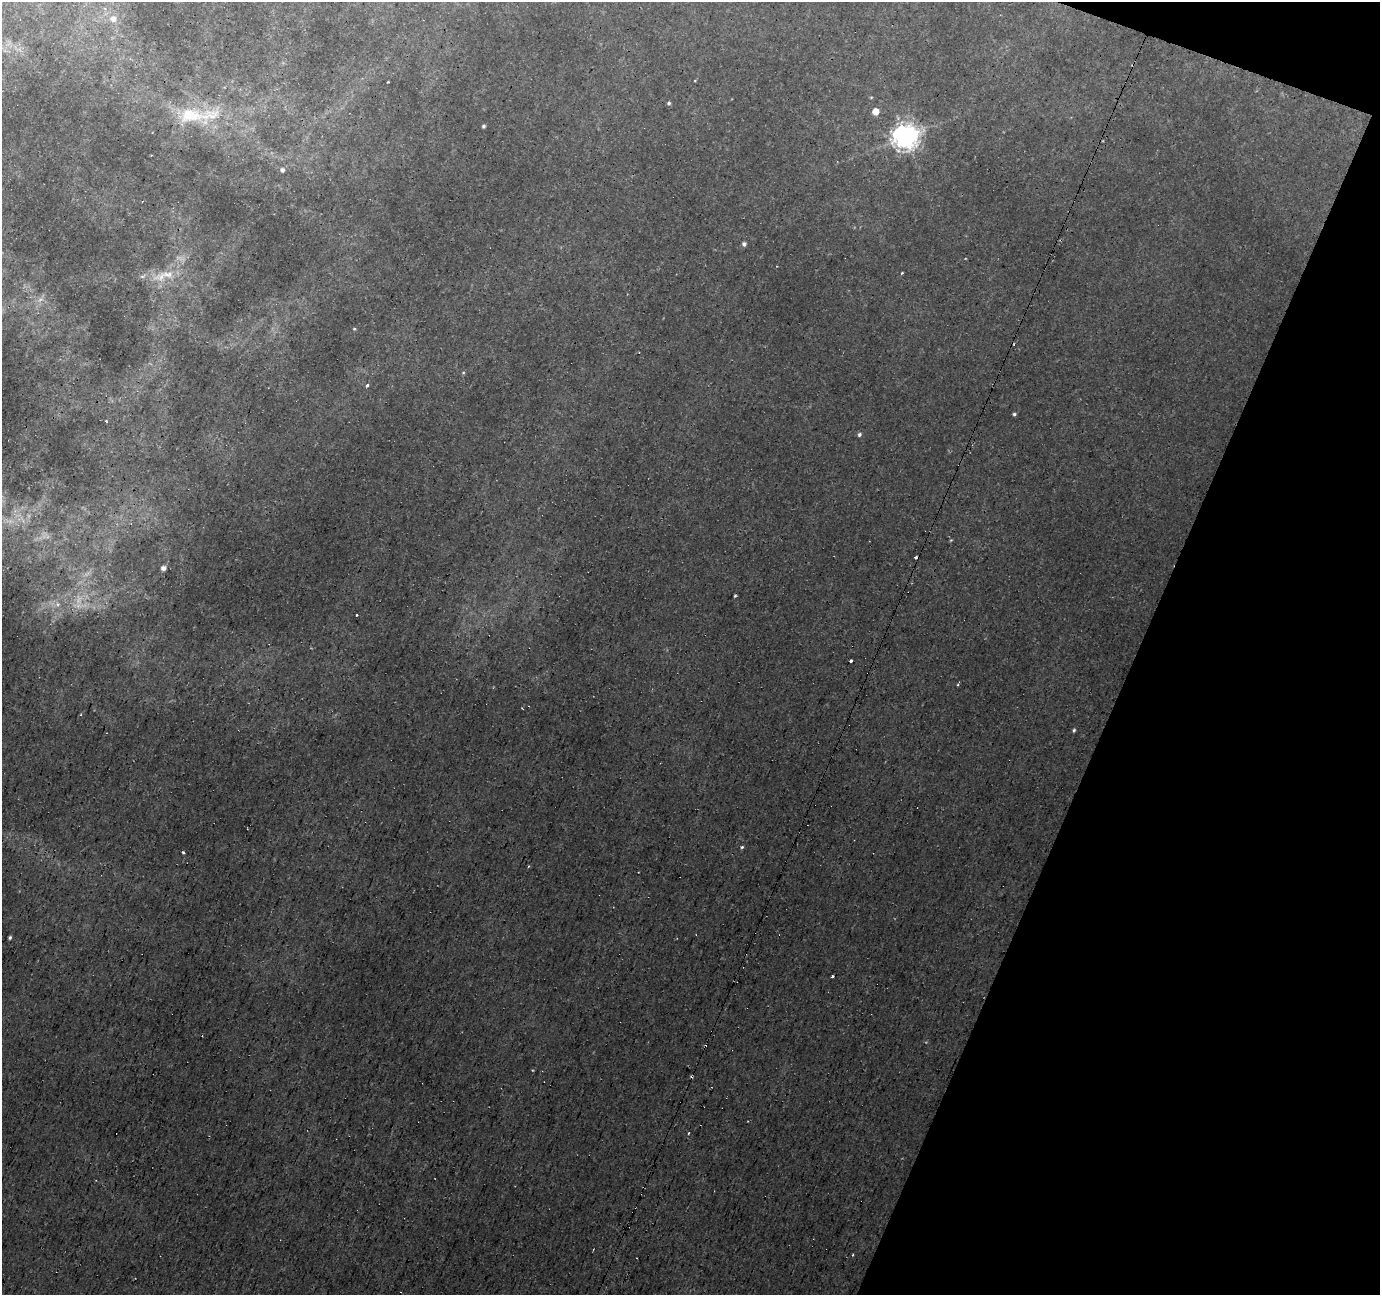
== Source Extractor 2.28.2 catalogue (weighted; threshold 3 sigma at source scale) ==
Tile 8 of 4 x 4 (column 4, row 2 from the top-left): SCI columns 4139-5516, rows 2859-4151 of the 5539 x 5708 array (HDU 1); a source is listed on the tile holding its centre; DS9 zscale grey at full resolution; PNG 1382 x 1297 px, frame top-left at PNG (2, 2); no overlay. Shown black and unused: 19% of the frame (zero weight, under 3 of 5 exposures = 3% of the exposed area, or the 3 px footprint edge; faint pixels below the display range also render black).
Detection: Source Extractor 2.28.2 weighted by HDU 2 'WHT'; one run over the whole footprint, this tile lists its part. Background 9.24e-04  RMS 0.0011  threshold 0.00484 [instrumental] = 3 sigma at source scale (4.5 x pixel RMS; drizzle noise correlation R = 1.50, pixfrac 1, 0.0396/0.0396 arcsec/px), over >= 5 px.
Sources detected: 40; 3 too faint to see at this stretch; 5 cosmic-ray / hot-pixel residue — not listed; the other 32 listed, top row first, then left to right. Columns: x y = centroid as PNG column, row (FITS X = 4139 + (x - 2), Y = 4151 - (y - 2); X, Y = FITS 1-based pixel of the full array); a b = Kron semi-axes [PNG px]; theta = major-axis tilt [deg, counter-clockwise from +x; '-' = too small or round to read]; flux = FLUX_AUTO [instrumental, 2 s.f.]
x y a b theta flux
113 19 8 7 - 0.71
388 82 3 2 - 0.073
669 103 5 4 - 0.17
875 111 5 5 - 1.6
192 116 58 22 -1 7.1
484 126 4 4 - 0.21
905 137 9 8 - 110
282 170 5 5 - 0.37
744 244 5 5 - 0.35
777 266 3 2 - 0.096
902 273 3 3 - 0.2
167 274 47 10 11 2.6
354 329 4 4 - 0.12
463 372 5 3 - 0.11
367 385 3 3 - 0.48
1014 414 4 4 - 0.18
106 421 4 3 - 0.092
859 434 6 5 - 0.24
951 540 5 3 - 0.097
163 568 5 5 - 0.57
735 596 3 3 - 0.3
58 604 7 6 - 0.36
357 615 3 3 - 0.19
851 661 3 3 - 0.51
958 685 4 3 - 0.14
1074 730 5 3 - 0.17
742 847 5 4 - 0.15
183 852 3 3 - 0.42
10 937 3 3 - 0.2
832 976 3 3 - 0.29
688 1133 3 2 - 0.1
853 1255 3 3 - 0.12